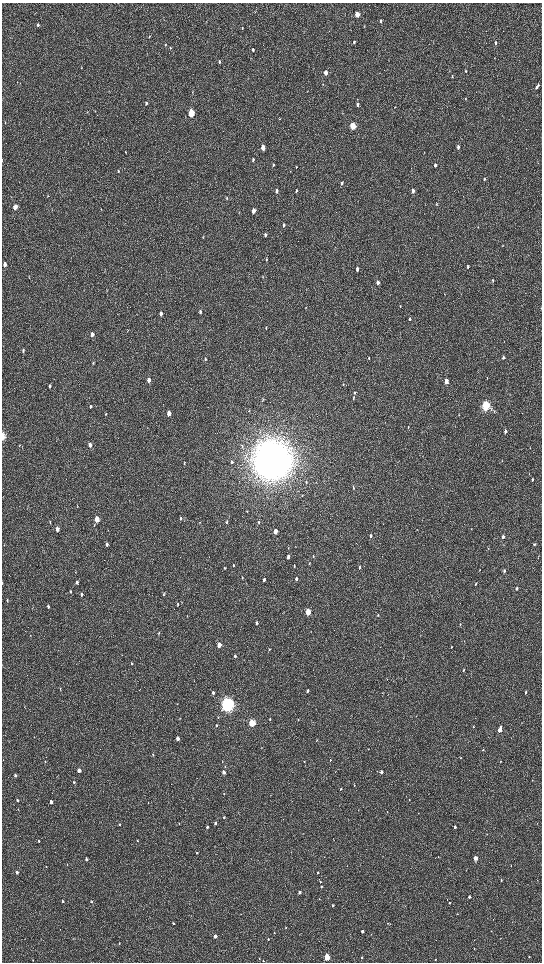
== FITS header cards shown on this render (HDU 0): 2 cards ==
NAXIS1  =                 1080 / length of data axis 1
NAXIS2  =                 1920 / length of data axis 2

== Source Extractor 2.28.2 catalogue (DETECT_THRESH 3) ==
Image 1080 x 1920 px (HDU 0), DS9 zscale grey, zoomed out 1/2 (1 PNG px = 2 x 2 image px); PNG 544 x 964 px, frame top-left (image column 1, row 1919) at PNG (2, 3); no overlay
Background 511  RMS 33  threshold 99.6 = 3 sigma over >= 5 px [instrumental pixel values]
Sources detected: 227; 1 cannot appear on this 1/2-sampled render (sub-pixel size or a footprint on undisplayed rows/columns) and is not listed; the other 226 listed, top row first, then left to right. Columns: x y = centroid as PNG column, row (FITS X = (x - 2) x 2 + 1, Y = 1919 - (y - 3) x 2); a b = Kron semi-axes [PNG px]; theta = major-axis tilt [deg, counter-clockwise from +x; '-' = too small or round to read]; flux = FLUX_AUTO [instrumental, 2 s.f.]
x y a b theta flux
357 14 4 3 - 1.4e+05
381 21 4 3 - 1.5e+04
38 25 3 2 - 1.3e+04
364 26 3 2 - 2.6e+03
242 28 4 2 - 5.1e+03
149 37 4 3 - 4.6e+03
354 42 3 2 - 7.6e+03
496 43 4 2 - 1.4e+04
166 45 3 2 - 3.8e+03
170 48 3 3 - 4.9e+03
253 50 3 2 - 9.8e+03
219 62 4 3 - 1.2e+04
81 68 3 2 - 3.8e+03
466 71 3 2 - 5.6e+03
325 72 4 3 - 5.0e+04
452 76 3 2 - 4.9e+03
20 83 3 2 - 2.1e+03
323 84 3 3 - 4.5e+03
538 85 4 3 - 7.6e+03
537 87 4 2 - 1.3e+04
465 98 3 2 - 2.9e+03
146 103 3 3 - 1.2e+04
358 104 4 3 - 1.8e+04
191 113 4 3 - 3.9e+05
279 119 3 3 - 3.3e+03
5 123 3 2 - 3.3e+03
353 126 4 3 - 3.3e+05
263 147 4 3 - 7.1e+04
458 147 4 2 - 2.4e+04
126 152 3 2 - 2.4e+03
253 160 4 3 - 1.0e+04
273 165 4 3 - 8.4e+03
435 165 4 2 - 1.2e+04
296 167 3 2 - 4.4e+03
118 171 4 3 - 6.8e+03
484 179 4 2 - 8.2e+03
342 183 5 3 - 9.8e+03
276 191 4 3 - 2.4e+04
296 191 5 3 - 1.1e+04
413 191 4 3 - 3.2e+04
48 195 4 2 - 3.1e+03
227 198 4 3 - 6.0e+03
436 203 4 2 - 4.6e+03
15 207 4 3 - 6.7e+04
101 209 3 2 - 2.8e+03
253 211 4 3 - 4.3e+04
284 225 5 3 - 1.1e+04
265 235 4 3 - 1.3e+04
503 245 3 2 - 2.9e+03
266 260 4 3 - 5.7e+03
5 264 4 3 - 3.5e+04
468 266 4 2 - 9.8e+03
357 269 4 3 - 2.5e+04
263 277 3 2 - 4.3e+03
493 280 4 2 - 7.3e+03
378 282 4 3 - 3.3e+04
306 289 3 2 - 2.5e+03
400 306 4 2 - 3.9e+03
541 308 5 1 - 5.1e+03
200 312 5 3 - 1.4e+04
161 313 4 3 - 2.5e+04
409 319 4 3 - 1.2e+04
266 328 4 2 - 4.6e+03
128 330 4 2 - 3.4e+03
92 334 5 3 - 3.0e+04
23 350 5 3 - 1.0e+04
503 357 4 3 - 1.1e+04
369 358 4 3 - 5.1e+03
205 359 5 3 - 6.8e+03
93 363 4 3 - 5.0e+03
487 378 3 1 - 2.7e+03
149 380 5 3 - 3.6e+04
446 381 4 3 - 7.3e+04
343 384 3 3 - 5.5e+03
49 386 5 3 - 1.0e+04
354 392 4 3 - 8.5e+03
353 398 5 3 - 6.4e+03
263 399 6 2 80 5.1e+03
486 406 4 3 - 9.1e+05
90 407 5 3 - 8.7e+03
249 411 4 3 - 4.2e+03
169 413 4 3 - 5.2e+04
106 414 4 3 - 4.2e+03
408 427 3 2 - 3.5e+03
505 431 4 2 - 2.0e+04
3 436 5 2 - 1.1e+05
90 445 5 3 - 3.2e+04
272 460 15 14 - 2.2e+07
231 462 5 3 - 9.7e+03
184 463 4 2 - 4.6e+03
532 479 3 2 - 7.6e+03
306 482 5 3 - 6.6e+03
353 487 4 3 - 6.4e+03
77 506 4 2 - 3.3e+03
247 511 4 2 - 4.1e+03
180 518 5 3 - 8.4e+03
97 519 4 3 - 1.3e+05
50 522 5 2 - 4.0e+03
200 522 3 3 - 4.1e+03
226 522 4 3 - 9.2e+03
259 522 5 3 - 7.1e+03
94 525 4 3 - 5.3e+03
471 528 4 2 - 2.8e+03
57 529 4 3 - 4.2e+04
108 530 3 2 - 2.8e+03
275 531 4 3 - 7.1e+04
371 536 4 3 - 1.5e+04
503 537 4 2 - 2.4e+04
107 544 4 3 - 1.5e+04
534 544 4 2 - 8.7e+03
4 545 3 2 - 3.1e+03
288 548 4 2 - 4.5e+03
313 556 4 3 - 4.6e+03
288 557 4 3 - 2.2e+04
538 557 3 2 - 2.2e+03
309 563 4 2 - 4.7e+03
233 565 4 3 - 5.6e+03
294 566 4 2 - 5.1e+03
360 567 4 3 - 7.7e+03
224 568 3 3 - 5.5e+03
480 570 3 2 - 3.2e+03
504 571 4 2 - 1.3e+04
242 578 4 2 - 4.0e+03
296 579 4 3 - 1.4e+04
264 580 4 2 - 1.1e+04
77 582 5 3 - 1.4e+04
476 584 4 3 - 7.1e+03
517 588 3 2 - 1.9e+04
70 591 4 3 - 4.6e+03
82 594 4 3 - 1.1e+04
164 594 4 3 - 6.6e+03
7 601 3 3 - 4.7e+03
178 604 5 3 - 7.7e+03
48 606 4 2 - 1.2e+04
308 612 4 3 - 2.1e+05
378 615 4 2 - 5.8e+03
257 623 4 3 - 1.6e+04
460 624 4 3 - 5.5e+03
159 633 4 3 - 5.3e+03
219 645 4 3 - 8.8e+04
451 647 3 2 - 4.5e+03
269 649 4 3 - 6.7e+03
235 656 4 3 - 1.2e+04
132 663 4 3 - 7.1e+03
464 670 3 2 - 6.3e+03
60 689 5 2 - 4.0e+03
307 691 3 2 - 9.7e+03
526 692 3 2 - 1.2e+04
213 693 4 3 - 1.7e+04
227 704 6 5 - 2.8e+06
180 719 3 2 - 3.4e+03
270 719 4 3 - 6.0e+03
298 720 3 2 - 3.3e+03
252 723 4 3 - 4.8e+05
216 725 3 3 - 6.9e+03
473 727 3 2 - 6.7e+03
500 730 5 2 - 6.7e+04
178 738 3 3 - 3.6e+04
316 740 3 2 - 4.2e+03
368 749 3 2 - 2.9e+03
483 750 3 2 - 4.2e+03
153 755 3 2 - 4.5e+03
460 758 3 2 - 4.6e+03
330 760 3 1 - 1.3e+04
45 761 3 2 - 2.4e+03
501 761 2 2 - 3.3e+03
222 762 4 2 - 2.7e+03
304 762 3 2 - 3.6e+03
79 771 3 3 - 4.1e+04
224 772 3 3 - 3.7e+04
381 772 3 2 - 2.6e+04
15 775 3 2 - 1.3e+04
74 782 3 2 - 7.6e+03
354 786 3 2 - 2.9e+03
341 789 3 2 - 4.7e+03
224 794 3 2 - 2.6e+03
409 799 2 2 - 3.2e+03
17 800 3 3 - 1.1e+04
51 802 3 3 - 2.5e+04
387 812 3 2 - 3.0e+03
418 813 2 2 - 1.9e+03
224 817 3 2 - 1.0e+04
215 823 3 2 - 2.1e+04
120 824 4 3 - 6.1e+03
179 824 3 2 - 3.1e+03
163 827 3 2 - 1.9e+03
207 827 3 2 - 1.1e+04
455 827 3 2 - 1.9e+04
38 841 3 2 - 9.5e+03
137 841 3 2 - 7.2e+03
197 853 3 2 - 7.1e+03
475 858 3 2 - 1.1e+05
86 859 3 2 - 1.6e+04
46 866 3 2 - 4.1e+03
17 872 3 2 - 2.3e+04
318 873 3 2 - 8.2e+03
501 880 2 2 - 8.3e+03
537 880 3 2 - 2.0e+03
320 882 3 3 - 8.9e+03
321 886 3 3 - 9.6e+03
299 892 3 3 - 1.9e+04
469 897 3 2 - 1.4e+04
319 899 2 2 - 2.9e+03
63 901 3 2 - 1.3e+04
92 902 2 2 - 5.4e+03
449 903 3 2 - 6.4e+03
333 905 3 3 - 1.4e+04
457 914 2 1 - 2.1e+03
173 923 3 3 - 7.5e+03
388 923 3 2 - 3.7e+03
286 927 3 2 - 5.7e+03
362 931 3 2 - 2.7e+04
491 931 2 2 - 3.4e+03
274 933 3 2 - 2.1e+03
215 936 3 2 - 6.0e+04
501 938 2 2 - 2.1e+03
268 939 3 2 - 6.8e+03
119 943 2 2 - 4.4e+03
474 949 3 2 - 2.9e+03
327 957 3 3 - 4.1e+05
362 957 3 2 - 7.0e+03
529 957 3 2 - 5.2e+03
259 958 3 2 - 3.3e+03
435 959 3 2 - 5.6e+03
33 960 3 2 - 3.4e+03
263 961 2 2 - 7.3e+03
At the frame edge (FLAGS 8, measured only in part): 2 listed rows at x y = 541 308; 3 436
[1 sub-pixel or undisplayed-footprint detection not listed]